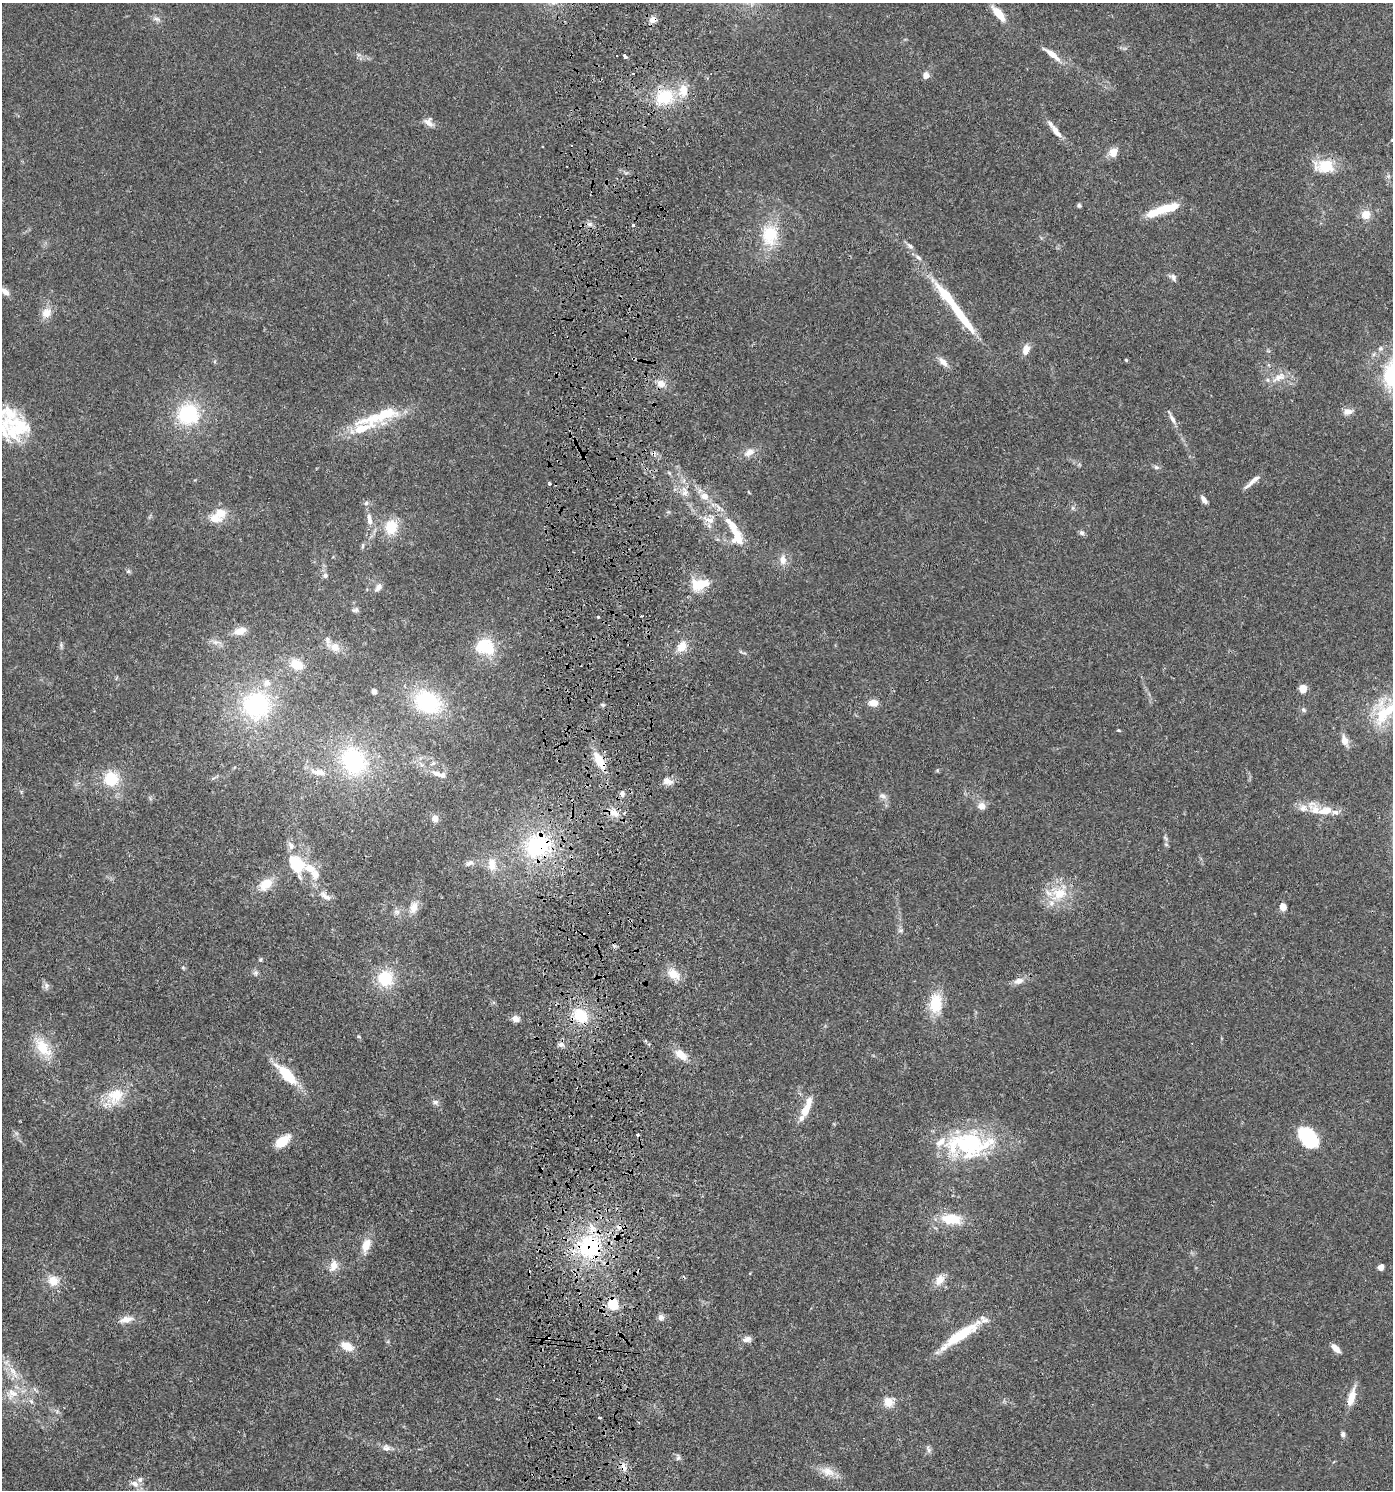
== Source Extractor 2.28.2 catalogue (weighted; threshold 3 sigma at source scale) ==
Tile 5 of 3 x 3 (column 2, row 2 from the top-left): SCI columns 1659-3049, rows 1495-2982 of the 4601 x 4480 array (HDU 1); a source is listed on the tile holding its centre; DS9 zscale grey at full resolution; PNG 1395 x 1492 px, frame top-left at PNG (2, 3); no overlay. Shown black and unused: <1% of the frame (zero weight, under 3 of 5 exposures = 3% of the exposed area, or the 3 px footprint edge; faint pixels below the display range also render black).
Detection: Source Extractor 2.28.2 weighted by HDU 2 'WHT'; one run over the whole footprint, this tile lists its part. Background 0.0249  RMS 0.0022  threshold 0.00982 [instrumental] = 3 sigma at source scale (4.5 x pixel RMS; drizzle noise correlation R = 1.50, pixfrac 1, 0.05/0.05 arcsec/px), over >= 5 px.
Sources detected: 188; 3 inside a brighter object's white glare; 4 cosmic-ray / hot-pixel residue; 1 long thin detection or spike segment (spike, bleed or trail) — not listed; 33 inside a brighter listed object's ellipse — not listed separately; the other 147 listed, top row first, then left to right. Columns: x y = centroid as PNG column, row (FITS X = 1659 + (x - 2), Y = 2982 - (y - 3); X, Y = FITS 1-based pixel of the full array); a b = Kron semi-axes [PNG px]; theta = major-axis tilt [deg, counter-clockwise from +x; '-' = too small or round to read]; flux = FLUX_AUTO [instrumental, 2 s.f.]
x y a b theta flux
998 13 15 6 -52 5.5
156 19 9 4 -9 0.61
653 20 9 8 - 1.3
1052 54 22 6 -37 2.9
625 56 4 3 - 2.1
633 73 3 2 - 0.26
926 76 8 8 - 1.1
665 97 22 18 5 9
428 122 13 10 -44 1.4
1055 131 10 6 -69 1.3
1392 140 5 5 - 0.3
1113 152 12 10 62 2.1
1325 166 23 16 0 6.7
1388 176 7 4 -72 0.42
1079 205 5 5 - 0.38
1167 208 26 10 16 5.5
1366 215 12 11 - 2.5
589 224 7 4 -17 0.57
633 225 4 3 - 0.5
770 234 23 19 88 8.7
910 246 9 5 -35 0.69
918 257 10 5 -40 0.74
1173 277 11 7 -60 0.81
5 291 12 7 -35 1.3
46 313 14 12 67 2.3
1026 350 14 8 69 1.7
1126 360 4 4 - 0.25
943 362 15 7 -43 1.6
1279 377 23 10 27 2.8
661 383 12 9 -30 1.8
1348 411 11 8 8 1.5
188 414 23 22 - 15
1172 418 20 5 -62 1.1
21 427 30 23 34 8.5
361 429 34 21 31 8.4
749 452 15 9 33 1.8
1156 467 8 6 -15 0.53
1250 484 21 5 41 1.3
684 492 16 9 -84 2
704 496 10 8 -22 1.7
1204 500 10 5 -59 1.1
1072 508 7 4 90 0.38
221 513 14 12 7 3.2
369 519 18 7 -83 2.2
709 520 20 8 -20 2.1
391 527 16 14 70 5.9
1082 533 7 6 - 0.66
736 536 26 15 -75 4.8
363 546 8 4 81 0.37
783 560 13 9 -83 1.7
128 571 6 5 - 0.38
325 575 7 6 - 0.62
700 584 23 13 13 5.4
378 587 12 7 52 1.1
355 610 10 6 6 0.56
598 617 4 3 - 0.21
240 631 14 9 15 2.7
216 642 11 6 -9 1.1
482 646 20 15 33 7.3
335 647 11 10 - 2
682 647 13 9 58 2.9
296 664 14 10 -21 3.9
1303 689 7 6 - 2.5
374 692 5 5 - 0.72
427 702 31 23 -29 20
873 703 11 8 -1 1.8
256 705 38 37 - 23
1303 710 7 6 - 0.48
1385 713 43 20 49 11
1118 730 5 3 - 0.22
1344 740 12 7 -69 1.9
354 761 39 32 -51 20
599 761 25 10 -61 4.6
318 772 24 8 -10 2.5
441 775 15 8 -17 1.1
111 779 19 18 - 7
667 781 11 7 -23 1.9
622 793 7 6 - 0.8
883 796 12 6 -16 0.81
982 806 7 6 - 2.1
1315 810 29 13 -54 3.6
1336 812 11 7 -11 1
614 813 13 9 -54 2
624 813 5 4 - 0.35
435 818 9 8 - 1.1
1166 844 6 4 -19 0.27
537 846 36 30 26 22
469 863 12 7 26 0.92
492 864 19 11 -84 2.9
296 865 24 18 -68 8
315 874 13 10 -71 2.3
266 884 16 12 39 3.8
1059 893 23 17 4 6.2
325 896 16 7 -33 1.4
414 907 16 9 72 2.1
1283 907 6 5 - 2.6
397 912 9 7 -29 0.85
900 930 8 4 8 0.41
260 960 6 4 72 0.31
183 968 6 4 -68 0.29
256 973 7 7 - 0.58
673 974 17 11 -30 3.2
385 978 19 19 - 8.1
1019 981 14 8 17 1.5
46 986 10 7 -79 0.76
935 1003 23 14 86 6.9
580 1015 17 13 -46 7.1
516 1019 9 7 -9 1.4
359 1037 5 3 - 0.25
561 1045 9 7 9 0.82
43 1047 25 13 -52 6.4
681 1054 15 9 -41 2.8
287 1074 32 11 -45 7.2
115 1095 25 20 55 6.7
435 1102 9 7 -22 0.71
805 1110 18 9 66 3.3
1309 1137 20 13 -51 14
282 1141 16 9 37 4.9
968 1144 52 36 -8 25
951 1219 25 13 -7 6.3
366 1245 16 10 69 2.9
589 1247 35 35 - 22
333 1266 15 10 73 2.1
1381 1267 5 4 - 2.5
939 1280 15 10 54 2.3
53 1281 14 13 - 2.9
613 1304 5 5 - 23
661 1317 8 7 - 0.86
126 1319 18 8 14 2.1
960 1335 53 10 34 9.7
747 1339 11 7 14 1.2
347 1346 14 9 -27 3
1335 1348 10 5 -45 1.9
13 1372 22 7 -56 2.7
12 1394 19 14 12 3.7
1351 1398 23 8 74 3.3
31 1401 7 4 -45 0.48
888 1402 11 11 - 2.5
57 1411 5 5 - 0.42
600 1418 3 2 - 0.29
1343 1434 7 5 -88 0.58
386 1448 11 9 -9 1.1
928 1449 11 6 -60 0.68
678 1458 7 5 74 0.52
623 1467 12 6 -68 1.4
827 1471 20 13 -19 2.9
134 1483 11 8 -26 1.5
Overlapping masked pixels (flux is a lower limit): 6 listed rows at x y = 653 20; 599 761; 537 846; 589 1247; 613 1304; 623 1467
Isophote crosses this tile's border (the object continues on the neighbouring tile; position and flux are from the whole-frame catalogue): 4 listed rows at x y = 1392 140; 5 291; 1385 713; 13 1372